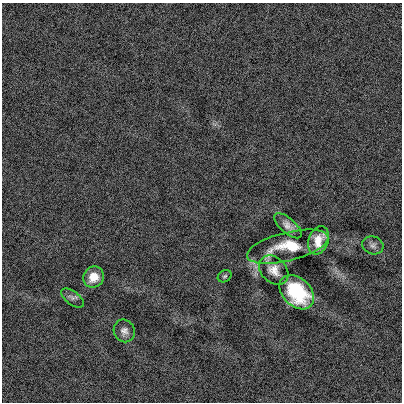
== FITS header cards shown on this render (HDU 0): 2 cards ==
NAXIS1  =                  400
NAXIS2  =                  400

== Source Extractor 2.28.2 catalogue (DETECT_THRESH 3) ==
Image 400 x 400 px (HDU 0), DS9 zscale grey, 1 PNG px = 1 image px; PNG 404 x 404 px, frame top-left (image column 1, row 400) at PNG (2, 3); each listed source drawn as its Kron ellipse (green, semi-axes under 4 px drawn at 4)
Background -0.00197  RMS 0.13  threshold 0.385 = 3 sigma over >= 5 px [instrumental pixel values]
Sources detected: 10; all 10 listed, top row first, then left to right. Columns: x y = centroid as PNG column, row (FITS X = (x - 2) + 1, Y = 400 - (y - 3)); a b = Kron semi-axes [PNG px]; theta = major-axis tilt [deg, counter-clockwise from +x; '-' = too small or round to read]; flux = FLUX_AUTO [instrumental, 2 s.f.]
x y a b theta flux
288 226 17 7 -41 64
318 240 15 9 69 120
373 245 11 9 -19 37
288 247 42 14 14 360
274 270 16 12 -45 86
225 276 7 5 32 16
94 277 11 10 - 120
297 292 20 14 -44 570
73 298 13 6 -36 34
124 331 11 10 - 51